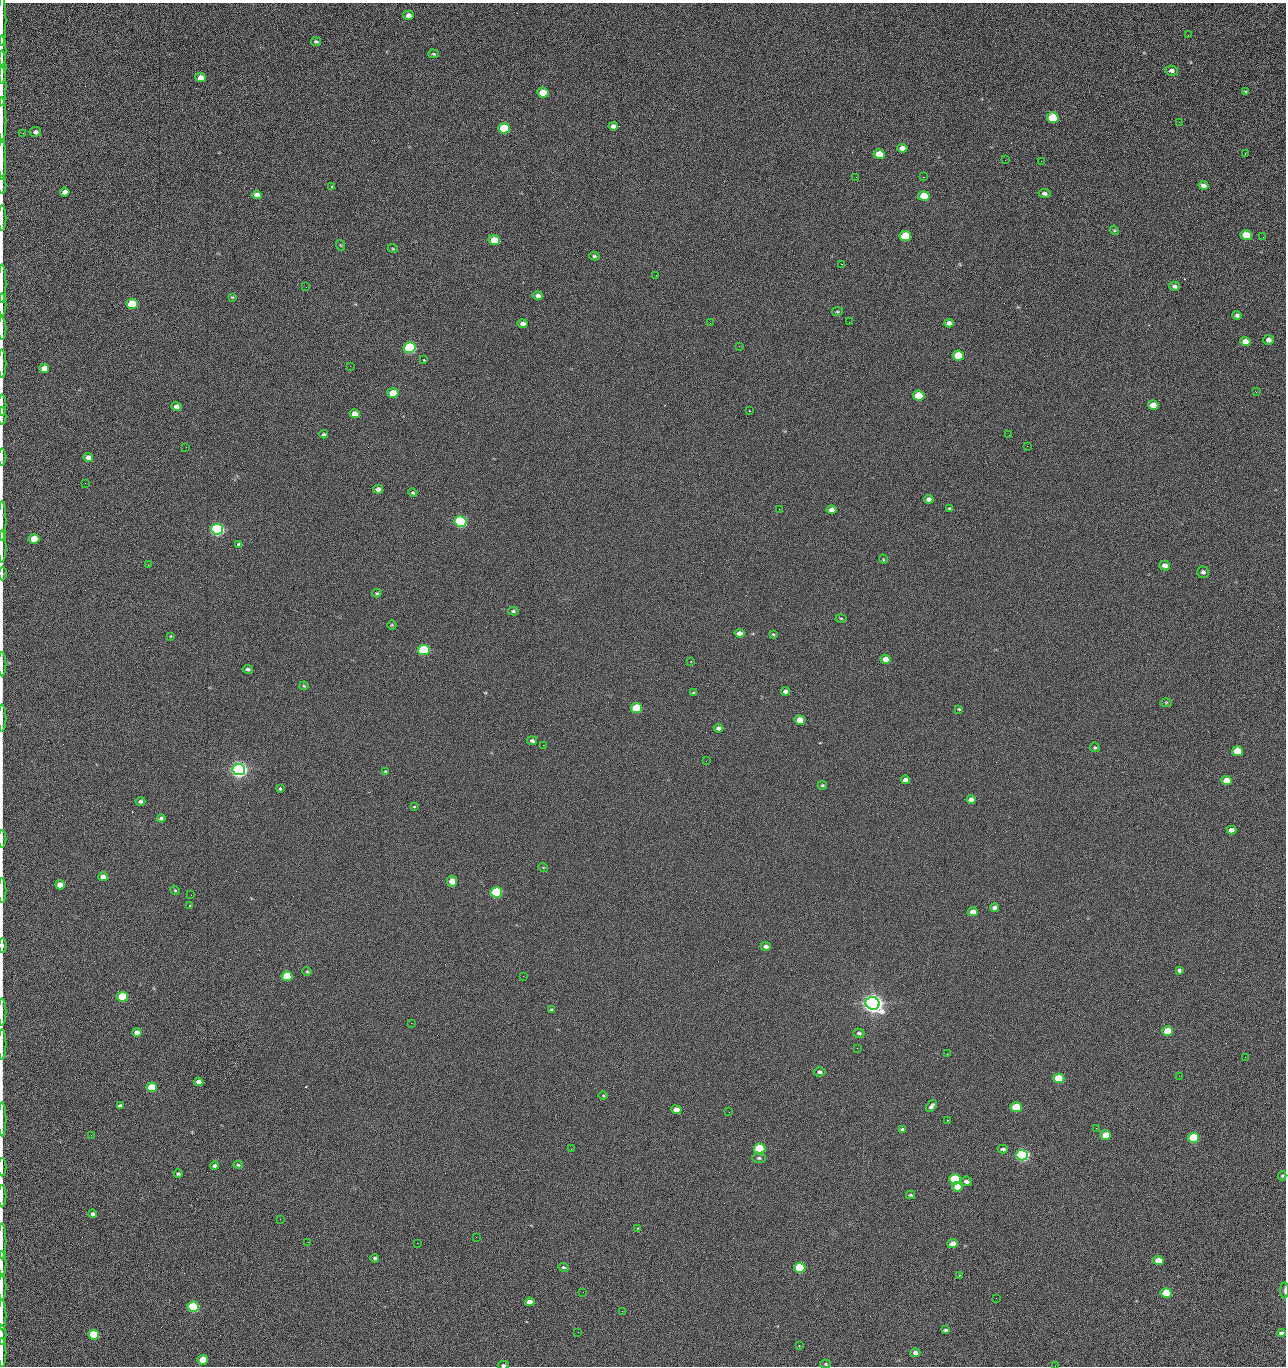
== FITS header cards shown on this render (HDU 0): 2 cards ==
NAXIS1  =                 1284 /fastest changing axis
NAXIS2  =                 1364 /next to fastest changing axis

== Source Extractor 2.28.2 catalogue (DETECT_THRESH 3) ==
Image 1284 x 1364 px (HDU 0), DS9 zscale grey, 1 PNG px = 1 image px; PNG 1288 x 1368 px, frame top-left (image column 1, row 1364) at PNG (2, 3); each listed source drawn as its Kron ellipse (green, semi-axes under 4 px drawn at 4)
Background 125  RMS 14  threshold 43.2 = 3 sigma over >= 5 px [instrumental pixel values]
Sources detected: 236; all 236 listed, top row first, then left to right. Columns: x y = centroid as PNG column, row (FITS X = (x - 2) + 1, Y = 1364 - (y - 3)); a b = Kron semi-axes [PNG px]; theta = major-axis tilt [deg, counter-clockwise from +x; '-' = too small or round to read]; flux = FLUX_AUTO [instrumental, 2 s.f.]
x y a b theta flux
408 15 5 4 - 4.9e+03
2 20 25 2 90 4.4e+03
1188 35 3 2 - 1.3e+03
316 42 5 4 - 1.6e+03
2 50 15 2 90 2.9e+03
434 54 5 4 - 1.2e+03
2 67 16 2 90 2.9e+03
1172 71 6 5 - 3.0e+03
201 78 5 4 - 8.5e+03
2 86 19 2 90 4.3e+03
1246 92 4 3 - 1.3e+03
543 93 6 5 - 2.3e+04
1053 118 6 5 - 4.5e+04
2 120 22 2 90 4.3e+03
1179 122 3 2 - 1.4e+03
613 126 5 4 - 3.5e+03
504 128 6 5 - 5.4e+04
35 132 6 5 - 2.8e+03
23 133 2 2 - 4.7e+02
902 148 5 4 - 6.3e+03
879 154 6 5 - 1.6e+04
1245 154 3 2 - 1.8e+03
2 160 20 2 -90 3.8e+03
1005 160 3 2 - 1.4e+03
1041 161 2 2 - 2.0e+03
856 177 2 2 - 2.4e+03
923 177 2 2 - 3.0e+04
2 185 9 2 90 1.4e+03
1203 185 5 4 - 3.8e+03
331 187 3 3 - 2.1e+03
65 192 5 4 - 5.0e+03
1044 193 6 4 -9 2.6e+03
257 195 5 4 - 5.9e+03
924 196 6 5 - 2.9e+04
2 218 13 2 90 1.8e+03
1114 230 5 3 - 9.9e+02
1246 235 5 5 - 2.5e+04
905 236 6 5 - 4.2e+04
1263 237 2 2 - 7.4e+02
494 240 5 5 - 2.0e+04
340 245 5 3 - 8.6e+02
393 249 5 3 - 8.5e+02
594 256 5 4 - 1.7e+03
841 264 2 2 - 2.7e+04
656 275 2 2 - 6.3e+02
2 283 19 2 90 3.4e+03
1174 286 5 4 - 2.8e+03
306 287 2 2 - 6.4e+02
538 296 5 3 - 3.0e+03
232 297 4 4 - 1.0e+03
132 304 5 5 - 5.2e+04
2 305 11 2 90 2.0e+03
837 311 5 3 - 1.0e+03
1237 315 4 4 - 2.3e+03
849 322 2 2 - 6.5e+02
710 323 2 2 - 3.5e+03
949 323 5 4 - 3.9e+03
523 324 5 4 - 4.9e+03
2 329 11 2 90 1.7e+03
1269 340 5 5 - 4.8e+03
1245 342 5 4 - 9.8e+03
739 346 2 2 - 5.6e+02
410 348 6 5 - 1.6e+05
958 356 6 5 - 4.0e+04
424 360 3 3 - 1.1e+03
2 363 14 2 90 2.1e+03
350 366 2 2 - 2.4e+03
44 368 5 4 - 1.1e+04
1256 392 3 2 - 1.8e+03
393 393 5 4 - 2.0e+04
919 396 6 5 - 3.4e+04
2 405 10 2 90 1.8e+03
1153 405 5 4 - 1.0e+04
176 407 5 4 - 4.7e+03
749 411 2 2 - 6.5e+02
355 414 5 4 - 9.1e+03
2 416 9 2 90 1.5e+03
324 434 4 3 - 1.5e+03
1009 435 2 2 - 3.3e+03
1027 446 2 2 - 4.4e+02
186 447 2 2 - 2.9e+03
2 457 8 2 90 1.2e+03
88 458 5 4 - 6.0e+03
85 483 2 2 - 1.0e+03
378 489 5 4 - 5.0e+03
413 493 5 4 - 1.5e+03
929 499 5 4 - 3.4e+03
779 509 2 2 - 5.5e+02
950 509 3 3 - 1.2e+03
831 510 5 4 - 4.9e+03
2 521 19 2 90 3.3e+03
461 521 6 5 - 2.0e+05
217 529 6 5 - 3.3e+05
34 539 5 4 - 1.9e+04
239 544 4 3 - 1.7e+03
2 547 16 2 90 2.8e+03
883 559 5 3 - 7.9e+02
148 565 2 2 - 6.4e+02
1165 565 5 4 - 5.4e+03
1203 572 6 5 - 2.5e+03
2 573 7 3 -90 1.2e+03
377 593 4 4 - 1.2e+03
513 611 5 4 - 1.4e+03
841 618 5 3 - 9.1e+02
392 625 5 4 - 1.1e+03
740 633 5 4 - 5.1e+03
773 634 4 3 - 9.8e+02
171 636 3 3 - 8.2e+02
424 650 6 5 - 9.2e+04
885 659 5 4 - 7.4e+03
691 661 3 2 - 6.2e+02
2 664 12 2 90 1.9e+03
248 669 5 4 - 2.1e+03
304 686 4 4 - 1.1e+03
785 691 4 4 - 3.7e+03
693 693 4 3 - 1.4e+03
1166 702 6 4 0 9.7e+02
637 708 5 5 - 5.2e+04
959 709 4 3 - 1.0e+03
2 718 13 2 90 2.2e+03
800 720 5 4 - 1.5e+04
719 728 5 4 - 3.5e+03
532 741 5 4 - 2.6e+03
543 745 2 2 - 3.4e+03
1095 747 5 5 - 1.4e+03
1237 751 5 5 - 2.7e+04
706 761 2 2 - 2.2e+03
239 769 6 5 - 7.2e+05
385 772 4 4 - 1.2e+03
905 780 5 4 - 5.8e+03
1227 781 5 4 - 1.3e+04
822 785 4 3 - 1.3e+03
280 788 3 3 - 2.7e+03
971 800 4 4 - 4.0e+03
140 801 5 4 - 2.1e+03
414 807 3 3 - 1.7e+03
161 818 4 4 - 2.3e+03
1231 830 5 4 - 5.8e+03
2 839 8 2 90 1.3e+03
543 867 5 3 - 8.5e+02
103 877 5 4 - 5.4e+03
452 881 5 5 - 1.3e+04
60 885 5 4 - 9.7e+03
2 890 12 2 90 2.1e+03
175 890 5 4 - 1.0e+03
496 892 6 5 - 1.3e+05
191 895 2 2 - 3.9e+02
190 905 3 2 - 8.8e+02
994 908 4 4 - 2.9e+03
973 912 5 4 - 9.5e+03
2 945 7 4 -89 2.4e+03
766 946 5 4 - 3.3e+03
1179 970 4 3 - 7.7e+03
307 971 4 4 - 1.1e+03
287 976 5 5 - 3.3e+04
523 976 2 2 - 2.1e+03
122 997 5 5 - 5.4e+04
873 1003 7 6 - 1.1e+06
552 1010 4 3 - 1.9e+03
2 1012 13 2 90 2.2e+03
411 1023 2 2 - 5.5e+03
1168 1031 5 5 - 2.9e+04
137 1033 5 4 - 6.2e+03
859 1033 5 4 - 2.2e+03
2 1044 15 2 90 2.4e+03
857 1048 2 2 - 1.5e+03
947 1054 3 3 - 9.2e+02
1245 1057 2 2 - 1.8e+03
820 1072 6 4 -3 2.2e+03
1179 1076 2 2 - 2.7e+03
1059 1078 5 5 - 4.8e+04
199 1082 5 4 - 6.1e+03
152 1087 5 5 - 3.2e+04
603 1095 5 3 - 8.8e+02
120 1106 4 3 - 1.9e+03
931 1106 7 4 49 2.9e+03
1016 1107 5 5 - 4.5e+04
676 1110 5 4 - 8.9e+03
729 1112 2 2 - 9.3e+02
2 1119 17 2 90 2.9e+03
947 1120 2 2 - 5.0e+02
1096 1128 2 2 - 5.2e+02
902 1129 4 3 - 1.8e+03
91 1135 2 2 - 2.6e+03
1106 1135 5 4 - 1.7e+04
1193 1138 5 5 - 5.9e+04
760 1148 6 5 - 7.9e+04
571 1149 2 2 - 9.8e+02
1003 1149 5 3 - 2.2e+03
1022 1155 6 5 - 2.8e+05
759 1158 7 4 0 1.9e+03
238 1165 4 4 - 1.2e+03
215 1166 4 4 - 2.4e+03
2 1167 9 2 90 1.5e+03
178 1174 4 4 - 1.5e+03
1282 1176 4 3 - 1.2e+03
955 1179 6 5 - 8.6e+04
966 1181 6 4 -9 3.7e+03
957 1187 5 4 - 1.0e+04
911 1195 4 3 - 1.4e+03
2 1196 11 2 90 1.9e+03
93 1214 4 4 - 2.0e+03
280 1219 2 2 - 2.2e+03
637 1228 2 2 - 8.0e+02
476 1237 2 2 - 1.4e+04
2 1241 18 2 90 2.6e+03
308 1242 2 2 - 1.9e+03
417 1243 2 2 - 5.5e+03
953 1244 5 4 - 8.9e+03
374 1258 4 3 - 1.6e+03
1158 1260 5 4 - 1.4e+04
2 1264 13 2 90 2.2e+03
563 1267 5 4 - 1.6e+03
800 1268 5 5 - 8.1e+04
959 1275 2 2 - 6.0e+02
2 1287 13 2 90 2.3e+03
1285 1290 8 2 88 1.7e+03
583 1292 2 2 - 4.3e+02
1166 1293 5 5 - 4.7e+04
996 1298 2 2 - 2.7e+03
530 1302 5 4 - 7.5e+03
193 1307 5 5 - 1.0e+05
622 1311 2 2 - 8.3e+02
2 1315 15 2 90 2.6e+03
945 1330 4 3 - 1.7e+03
578 1332 2 2 - 3.6e+03
1281 1333 4 3 - 3.0e+03
2 1335 9 2 90 1.8e+03
94 1335 5 5 - 5.4e+04
799 1345 3 2 - 1.0e+03
2 1352 14 2 90 2.6e+03
915 1353 5 4 - 3.6e+03
203 1360 5 5 - 1.9e+04
826 1364 5 4 - 1.2e+03
503 1365 5 4 - 1.7e+03
1055 1366 2 2 - 2.0e+03
At the frame edge (FLAGS 8, measured only in part): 37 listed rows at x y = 2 20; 2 50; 2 67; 2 86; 2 120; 2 160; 2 185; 2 218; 2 283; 2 305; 2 329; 2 363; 2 405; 2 416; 2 457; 2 521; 2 547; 2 573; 2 664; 2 718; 2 839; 2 890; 2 945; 2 1012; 2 1044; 2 1119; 2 1167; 2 1196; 2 1241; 2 1264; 2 1287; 1285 1290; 2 1315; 2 1335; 2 1352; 503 1365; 1055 1366

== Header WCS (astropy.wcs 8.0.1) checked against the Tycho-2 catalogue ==
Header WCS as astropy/WCSLIB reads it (CRVAL/CRPIX/CD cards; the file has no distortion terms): RA---TAN/DEC--TAN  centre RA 15:41:40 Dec +51:59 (235.42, +51.99 deg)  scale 1.26 arcsec/px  FOV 26.9' x 28.5'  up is +92 deg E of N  parity flipped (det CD > 0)
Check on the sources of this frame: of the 60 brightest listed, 10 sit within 2.0 arcsec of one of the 11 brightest Tycho-2 stars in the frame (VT <= 12.29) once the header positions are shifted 0.21 arcsec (0.21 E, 0.01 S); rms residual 1.08 arcsec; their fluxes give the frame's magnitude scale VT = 24.51 - 2.5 log10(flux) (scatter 0.20 mag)
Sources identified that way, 10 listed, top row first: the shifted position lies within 2.0 arcsec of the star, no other Tycho-2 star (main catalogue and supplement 1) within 4.0 arcsec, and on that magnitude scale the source's flux lands within +1.5 / -3 mag of the star's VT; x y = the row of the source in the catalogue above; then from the Tycho-2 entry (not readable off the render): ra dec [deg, ICRS J2000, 3 dp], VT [Tycho-2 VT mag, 2 dp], TYC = Tycho-2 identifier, HIP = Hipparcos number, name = IAU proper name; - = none
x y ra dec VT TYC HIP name
410 348 235.614 +52.064 11.61 3489-1132-1 - -
461 521 235.514 +52.049 11.19 3489-1407-1 - -
217 529 235.515 +52.133 11.12 3489-1380-1 - -
239 769 235.378 +52.130 9.31 3489-1322-1 76850 -
496 892 235.303 +52.042 11.52 3489-958-1 - -
873 1003 235.232 +51.912 9.59 3489-824-1 - -
1022 1155 235.143 +51.862 10.97 3489-1016-1 - -
955 1179 235.131 +51.886 12.29 3489-908-1 - -
800 1268 235.084 +51.941 11.45 3489-1346-1 - -
193 1307 235.075 +52.152 11.74 3489-912-1 - -